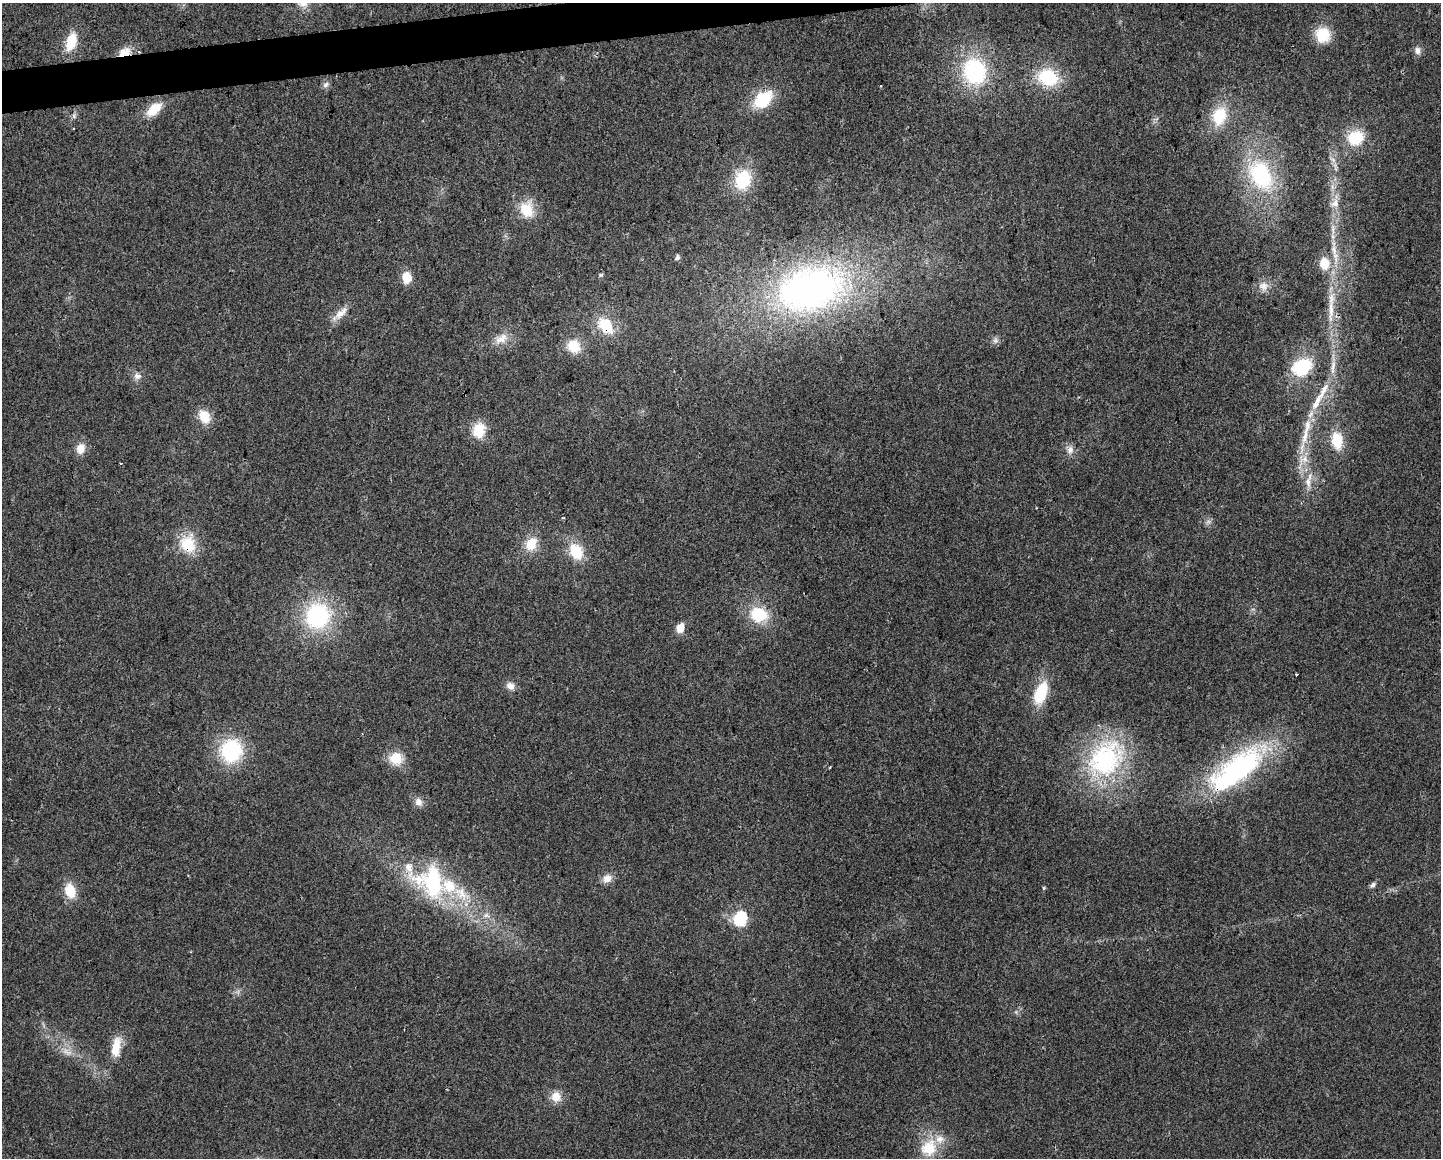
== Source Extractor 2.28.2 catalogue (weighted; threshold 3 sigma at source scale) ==
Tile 8 of 3 x 4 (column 2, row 3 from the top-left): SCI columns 1449-2887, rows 1157-2312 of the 4379 x 4624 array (HDU 1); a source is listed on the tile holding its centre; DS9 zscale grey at full resolution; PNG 1443 x 1160 px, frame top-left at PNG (2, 3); no overlay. Shown black and unused: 2% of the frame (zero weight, under 2 of 3 exposures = <1% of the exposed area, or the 3 px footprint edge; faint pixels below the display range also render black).
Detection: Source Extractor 2.28.2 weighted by HDU 2 'WHT'; one run over the whole footprint, this tile lists its part. Background 0.0451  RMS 0.0067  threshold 0.0301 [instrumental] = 3 sigma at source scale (4.5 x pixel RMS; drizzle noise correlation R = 1.50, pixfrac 1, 0.0396/0.0396 arcsec/px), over >= 5 px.
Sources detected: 77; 1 too faint to see at this stretch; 1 cosmic-ray / hot-pixel residue — not listed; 6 inside a brighter listed object's ellipse — not listed separately; the other 69 listed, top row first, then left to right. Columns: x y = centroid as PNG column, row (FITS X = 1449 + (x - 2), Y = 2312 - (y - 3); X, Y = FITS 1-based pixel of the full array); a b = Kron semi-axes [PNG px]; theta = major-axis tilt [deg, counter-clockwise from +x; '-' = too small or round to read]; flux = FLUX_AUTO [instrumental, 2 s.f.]
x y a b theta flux
303 4 14 11 -5 6.4
1323 35 14 13 - 23
71 42 17 9 72 21
1417 50 10 7 -90 3.4
124 52 16 9 24 10
975 71 25 22 -77 68
1048 77 22 18 -22 34
326 85 9 7 46 2.3
763 99 21 14 39 30
154 109 19 10 40 14
74 116 8 5 -66 1.6
1219 116 20 16 68 24
1355 138 15 13 27 26
1261 175 40 27 -63 64
743 180 20 15 68 32
1335 203 12 11 - 5.3
527 209 21 17 -78 16
1334 250 17 6 -79 5.5
677 257 6 5 - 1.8
1324 263 13 10 -87 12
601 275 6 4 1 0.89
406 278 11 9 -88 12
1263 286 14 12 -41 5.4
810 289 81 50 13 280
1331 310 41 7 89 14
341 313 23 9 44 7.5
605 326 21 14 -47 21
502 339 21 11 36 8.5
995 340 8 6 69 2.2
574 346 14 12 -41 16
1333 366 17 5 78 4.7
1302 367 19 15 31 36
137 376 10 9 - 3.4
1317 402 30 8 65 12
204 416 15 12 -57 13
479 430 17 13 76 16
1305 436 24 9 78 12
1337 441 19 12 -82 18
80 448 13 10 71 7.5
1070 450 12 9 84 4.1
1304 459 15 9 19 6.4
120 463 3 2 - 1.1
1308 481 28 8 78 8.8
188 544 20 17 -89 23
531 544 15 12 59 14
576 551 16 12 -61 22
759 614 19 16 -16 26
317 616 28 26 61 74
680 628 6 5 - 18
1297 674 3 2 - 0.83
510 686 11 9 -35 4.6
1041 693 24 12 70 26
231 751 21 19 71 58
396 758 15 14 - 14
1105 759 50 38 54 93
830 767 3 2 - 0.49
1236 769 73 29 37 120
418 802 11 10 - 4.5
607 878 13 10 30 5.7
432 882 46 38 -54 80
1373 885 8 6 42 1.9
1044 888 5 4 - 0.76
70 891 18 12 -76 14
486 915 8 6 -6 2.6
740 919 7 6 - 94
116 1048 25 10 80 13
67 1052 17 7 -25 5.8
556 1097 12 11 - 8.4
929 1148 24 22 52 22
Overlapping masked pixels (flux is a lower limit): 4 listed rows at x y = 124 52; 605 326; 188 544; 1236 769
Isophote crosses this tile's border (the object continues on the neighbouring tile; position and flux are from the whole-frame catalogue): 1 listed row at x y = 303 4